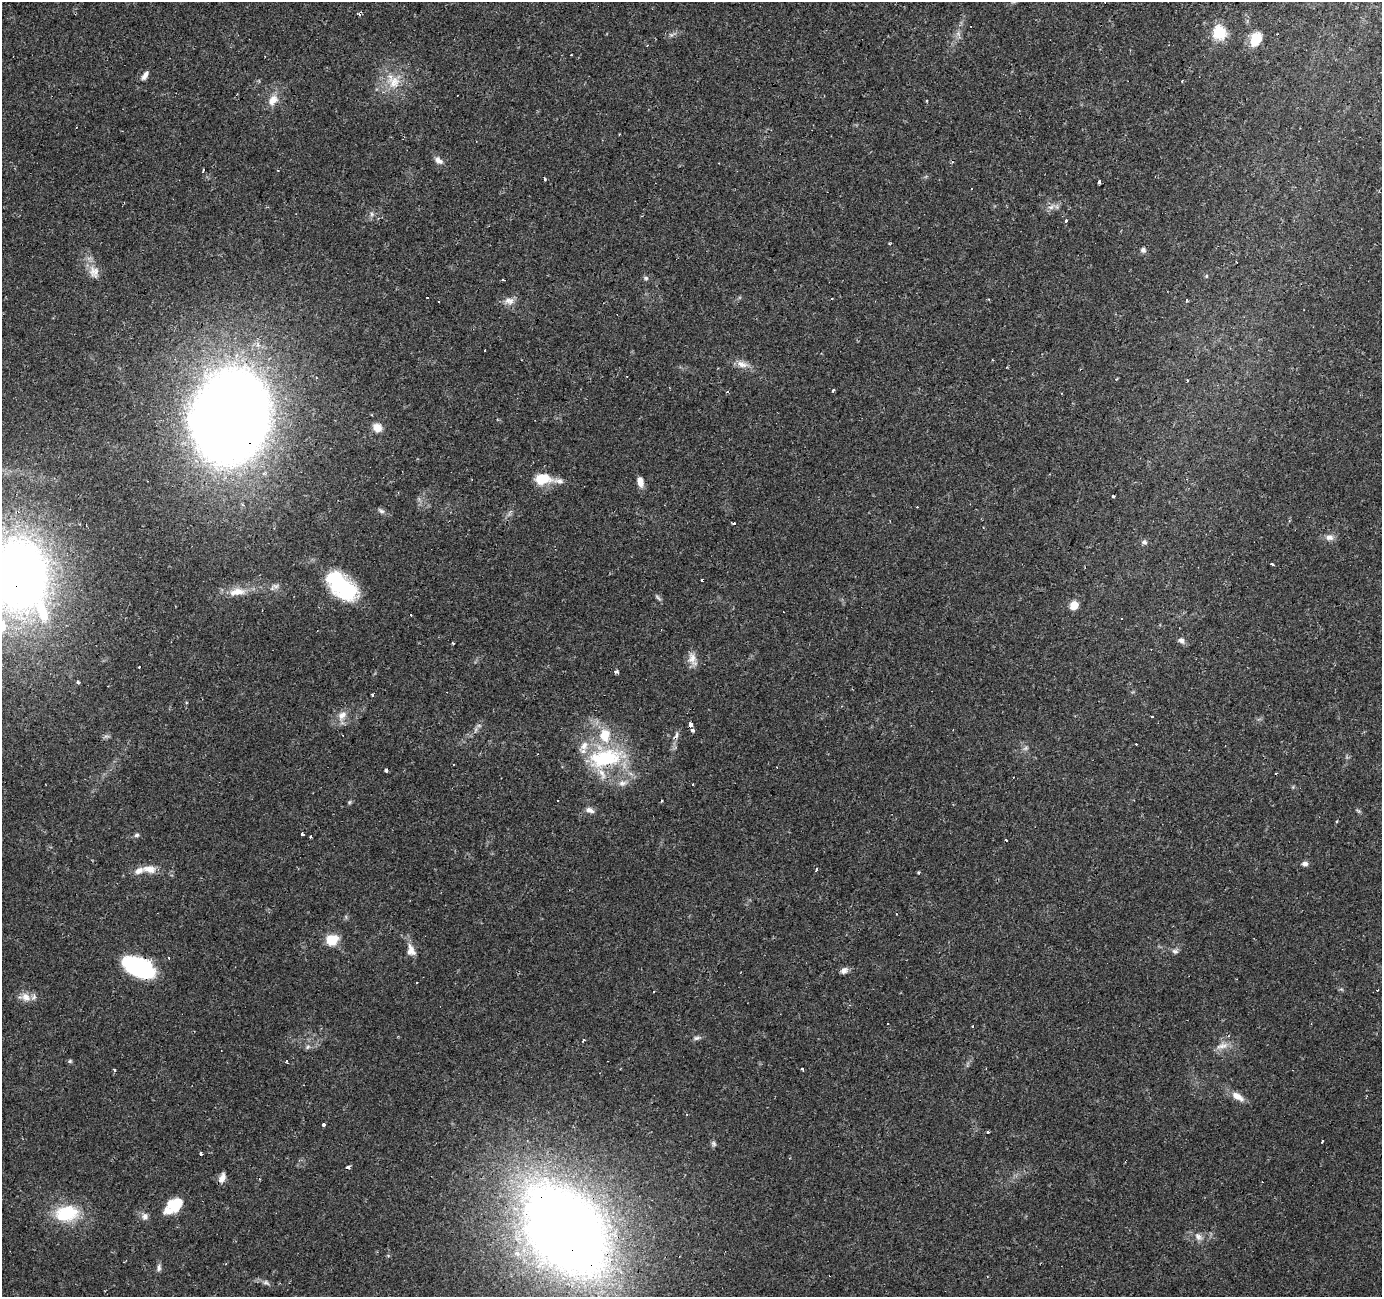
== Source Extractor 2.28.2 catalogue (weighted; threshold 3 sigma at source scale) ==
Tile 10 of 4 x 4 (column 2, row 3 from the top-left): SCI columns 1381-2760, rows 1502-2796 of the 5523 x 5658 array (HDU 1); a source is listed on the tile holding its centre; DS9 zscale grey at full resolution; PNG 1384 x 1299 px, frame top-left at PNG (2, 2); no overlay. Shown black and unused: <1% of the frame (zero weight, under 2 of 3 exposures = <1% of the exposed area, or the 3 px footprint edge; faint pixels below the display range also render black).
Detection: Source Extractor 2.28.2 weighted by HDU 2 'WHT'; one run over the whole footprint, this tile lists its part. Background 0.0346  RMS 0.0034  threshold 0.0152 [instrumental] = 3 sigma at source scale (4.5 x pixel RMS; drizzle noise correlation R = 1.50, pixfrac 1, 0.0396/0.0396 arcsec/px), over >= 5 px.
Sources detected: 143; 1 too faint to see at this stretch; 29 cosmic-ray / hot-pixel residue — not listed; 8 inside a brighter listed object's ellipse — not listed separately; the other 105 listed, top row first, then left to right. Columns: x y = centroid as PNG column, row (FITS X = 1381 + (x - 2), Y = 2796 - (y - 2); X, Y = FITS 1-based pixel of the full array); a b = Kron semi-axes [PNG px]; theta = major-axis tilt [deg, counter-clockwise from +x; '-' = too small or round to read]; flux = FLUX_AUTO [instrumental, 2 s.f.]
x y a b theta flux
1219 32 6 6 - 49
671 35 7 5 42 0.74
1256 39 16 11 64 7.1
145 75 13 6 58 1.6
1182 81 3 2 - 0.34
394 82 19 16 -71 6.9
273 100 15 10 54 3.7
926 100 3 3 - 0.58
76 127 2 2 - 0.43
438 160 12 7 -37 1.8
952 162 4 3 - 0.37
544 180 3 3 - 1.6
1099 182 3 3 - 1.7
1051 207 9 6 13 1.5
372 214 6 5 - 0.8
1066 221 4 3 - 1.3
890 244 3 3 - 0.48
1143 250 6 6 - 0.97
94 272 17 14 -66 3.9
1206 276 5 4 - 0.41
646 278 6 5 - 0.69
503 279 3 3 - 0.54
427 298 3 2 - 0.38
1187 300 3 3 - 0.47
438 301 3 3 - 0.96
509 301 14 9 -3 2.3
485 350 3 3 - 1.3
992 360 3 2 - 0.25
742 364 17 9 -16 2.9
833 390 3 3 - 0.93
727 392 4 3 - 0.42
231 417 65 53 74 640
377 428 11 9 -37 3.4
542 479 20 12 6 8.2
640 482 11 7 -75 2.8
1113 496 3 3 - 0.59
381 511 10 5 -33 0.99
734 523 3 2 - 0.5
1329 537 11 8 -5 2
1144 542 6 6 - 1
1272 564 4 3 - 1.4
19 575 60 44 -88 310
341 586 38 20 -42 29
274 587 14 7 28 1.6
237 592 26 11 9 5.2
658 598 12 3 -41 0.71
1074 605 10 8 43 3.5
1181 640 9 7 -36 1.4
453 643 3 2 - 0.3
692 659 19 10 -71 2.9
139 667 3 2 - 0.83
616 672 4 3 - 2.9
78 682 4 4 - 0.52
373 695 3 3 - 0.86
342 715 15 10 51 3.2
691 724 4 3 - 6.9
692 730 4 3 - 2
106 736 9 3 4 0.68
676 736 13 6 67 1.5
1026 748 7 6 - 0.87
605 758 47 23 12 28
386 770 4 3 - 1.3
622 783 12 9 9 2.2
693 784 3 3 - 0.62
558 800 3 3 - 1.3
349 802 6 5 - 0.5
590 810 12 7 -22 1.6
1358 811 9 3 -44 0.49
302 834 4 3 - 0.93
137 835 6 5 - 0.75
311 837 3 3 - 0.77
1305 864 7 6 - 1.2
149 869 17 9 -11 3.6
816 869 3 3 - 1.7
918 872 4 4 - 0.33
332 940 12 10 20 7.9
411 950 16 10 -71 3
1175 951 9 6 -10 0.98
168 958 3 3 - 0.93
139 967 30 15 -26 37
844 971 9 7 34 1.4
1377 990 3 2 - 0.28
25 997 17 11 -18 3.3
697 1038 10 5 12 0.96
584 1040 3 3 - 0.4
1222 1046 20 8 16 2.9
308 1047 8 6 45 0.88
70 1061 6 5 - 0.54
802 1069 4 3 - 0.64
115 1070 3 3 - 1
1237 1096 19 8 -31 3.4
323 1124 3 3 - 5.3
988 1132 3 3 - 0.96
1322 1141 3 3 - 1.9
714 1144 8 6 -55 0.75
201 1153 4 3 - 2.1
348 1167 4 3 - 1.2
222 1178 11 7 69 2.2
176 1204 16 11 28 9.7
66 1213 29 19 10 16
145 1216 8 7 - 1.5
565 1230 74 50 -52 540
1198 1237 13 8 -49 2
159 1268 11 6 82 1
266 1283 11 6 -26 1.1
Overlapping masked pixels (flux is a lower limit): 8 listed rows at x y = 231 417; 19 575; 341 586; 691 724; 676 736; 605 758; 139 967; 565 1230
Isophote crosses this tile's border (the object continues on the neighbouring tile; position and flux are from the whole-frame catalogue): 1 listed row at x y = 19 575